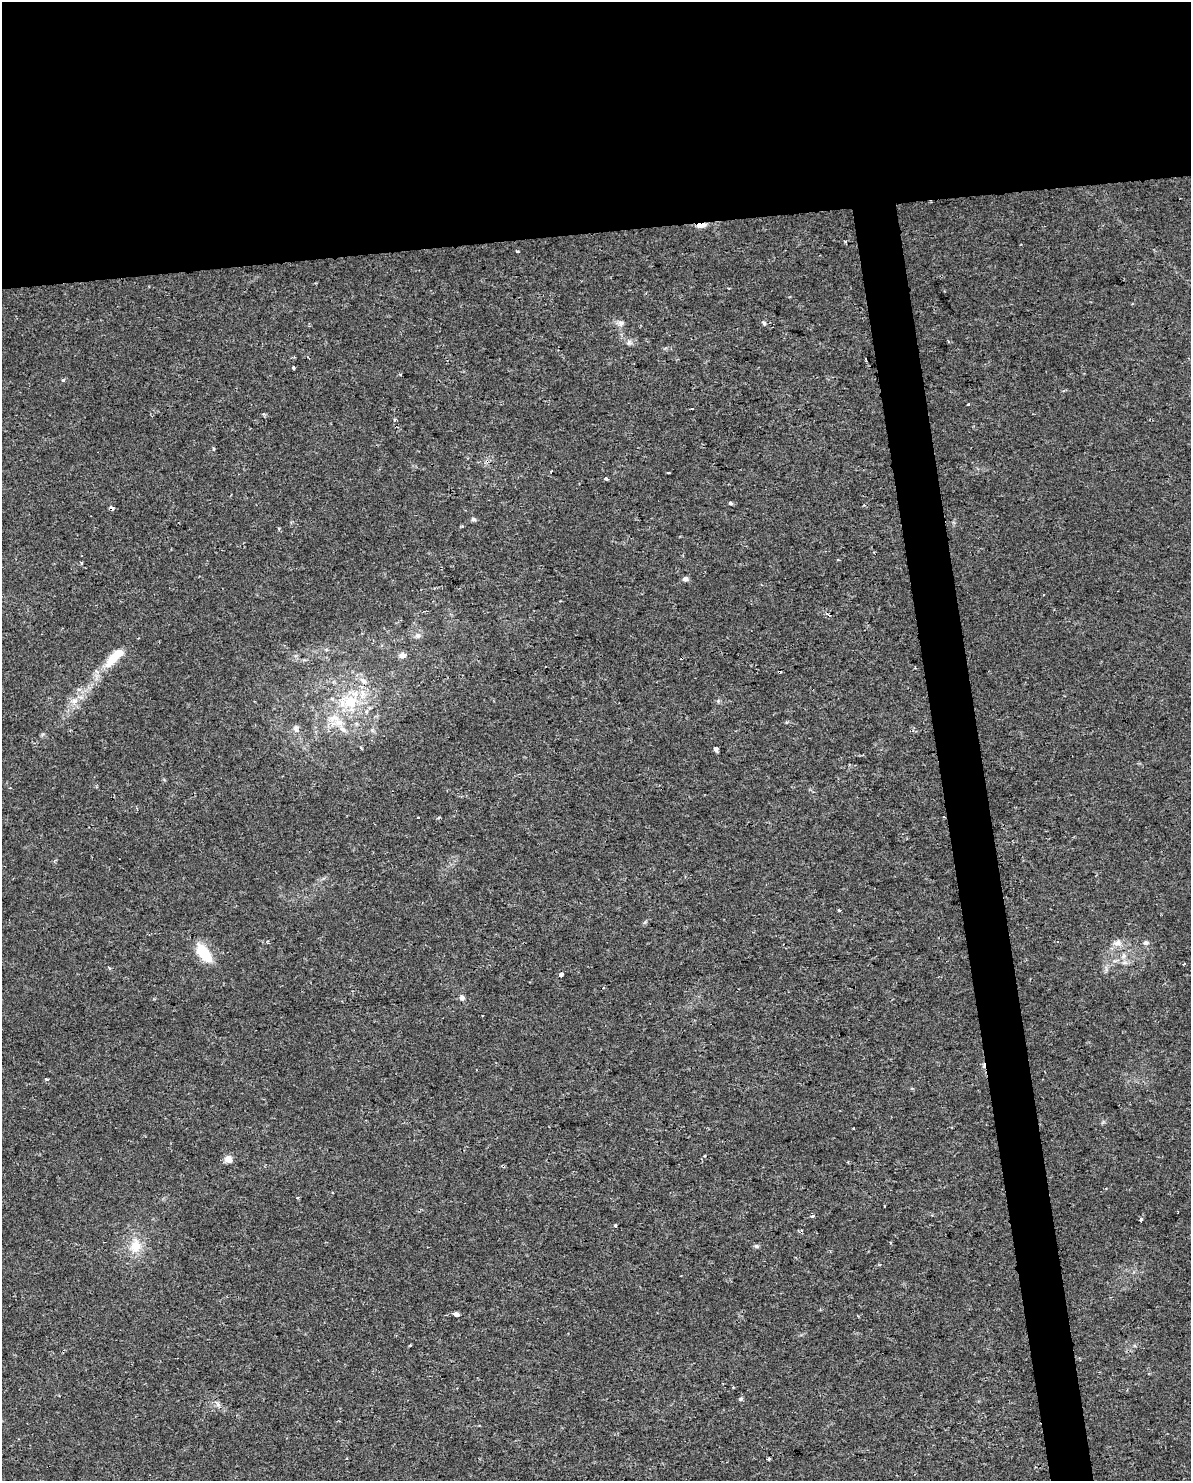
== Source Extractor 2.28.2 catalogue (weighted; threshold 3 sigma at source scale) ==
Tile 2 of 4 x 3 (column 2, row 1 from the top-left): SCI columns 1189-2377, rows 3020-4498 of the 4754 x 4517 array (HDU 1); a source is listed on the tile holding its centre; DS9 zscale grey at full resolution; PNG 1193 x 1483 px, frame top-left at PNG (2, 2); no overlay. Shown black and unused: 19% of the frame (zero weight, under 2 of 3 exposures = <1% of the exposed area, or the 3 px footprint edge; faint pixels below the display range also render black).
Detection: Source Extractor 2.28.2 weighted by HDU 2 'WHT'; one run over the whole footprint, this tile lists its part. Background 0.00454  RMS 0.0028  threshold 0.0125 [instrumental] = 3 sigma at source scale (4.5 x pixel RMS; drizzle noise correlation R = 1.50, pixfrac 1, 0.0396/0.0396 arcsec/px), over >= 5 px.
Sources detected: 64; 1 inside a brighter object's white glare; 6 cosmic-ray / hot-pixel residue — not listed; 3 inside a brighter listed object's ellipse — not listed separately; the other 54 listed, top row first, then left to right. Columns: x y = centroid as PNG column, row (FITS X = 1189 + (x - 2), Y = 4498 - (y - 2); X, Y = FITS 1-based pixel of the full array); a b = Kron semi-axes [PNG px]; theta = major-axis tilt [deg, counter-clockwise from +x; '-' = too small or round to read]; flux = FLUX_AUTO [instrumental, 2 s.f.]
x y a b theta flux
701 225 12 5 7 1.8
517 251 4 3 - 0.72
621 323 8 8 - 1.2
764 323 6 4 -76 0.52
948 341 4 3 - 0.28
629 342 6 6 - 0.76
293 368 3 2 - 0.33
63 380 5 4 - 0.57
968 404 4 3 - 0.35
395 419 3 3 - 0.42
213 449 4 4 - 0.44
668 473 4 2 - 0.26
606 479 4 3 - 1.1
730 503 4 3 - 1.1
864 505 3 3 - 0.26
111 508 4 3 - 1.3
473 519 6 5 - 0.64
874 552 4 3 - 0.24
685 579 5 4 - 1.4
418 636 8 7 - 1.1
402 655 8 7 - 1.4
113 659 28 12 45 5.8
363 681 10 7 -46 1.7
74 701 10 7 0 1.7
350 701 23 19 -19 11
334 718 16 13 31 4.8
296 728 12 8 -81 1.2
343 729 12 6 -41 1.3
361 748 5 2 - 0.28
716 749 4 4 - 2.2
418 818 3 3 - 0.64
839 910 4 3 - 0.57
1118 943 12 10 19 2.1
1146 943 8 6 -3 0.77
203 952 20 9 -51 11
1124 956 7 6 - 0.86
109 968 5 4 - 0.33
561 974 4 3 - 2.6
462 998 6 6 - 0.88
46 1079 5 4 - 0.35
228 1159 4 4 - 5.7
848 1162 3 3 - 0.26
297 1198 4 3 - 0.4
884 1206 3 2 - 0.49
812 1216 4 4 - 0.51
1141 1220 3 3 - 2.4
615 1225 3 3 - 0.85
135 1246 21 15 82 5.8
756 1246 7 5 -4 0.55
456 1314 5 3 - 1.7
410 1345 3 2 - 0.31
733 1387 3 3 - 0.27
741 1399 6 4 38 0.44
769 1459 3 3 - 0.84
Overlapping masked pixels (flux is a lower limit): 2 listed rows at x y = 701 225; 111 508